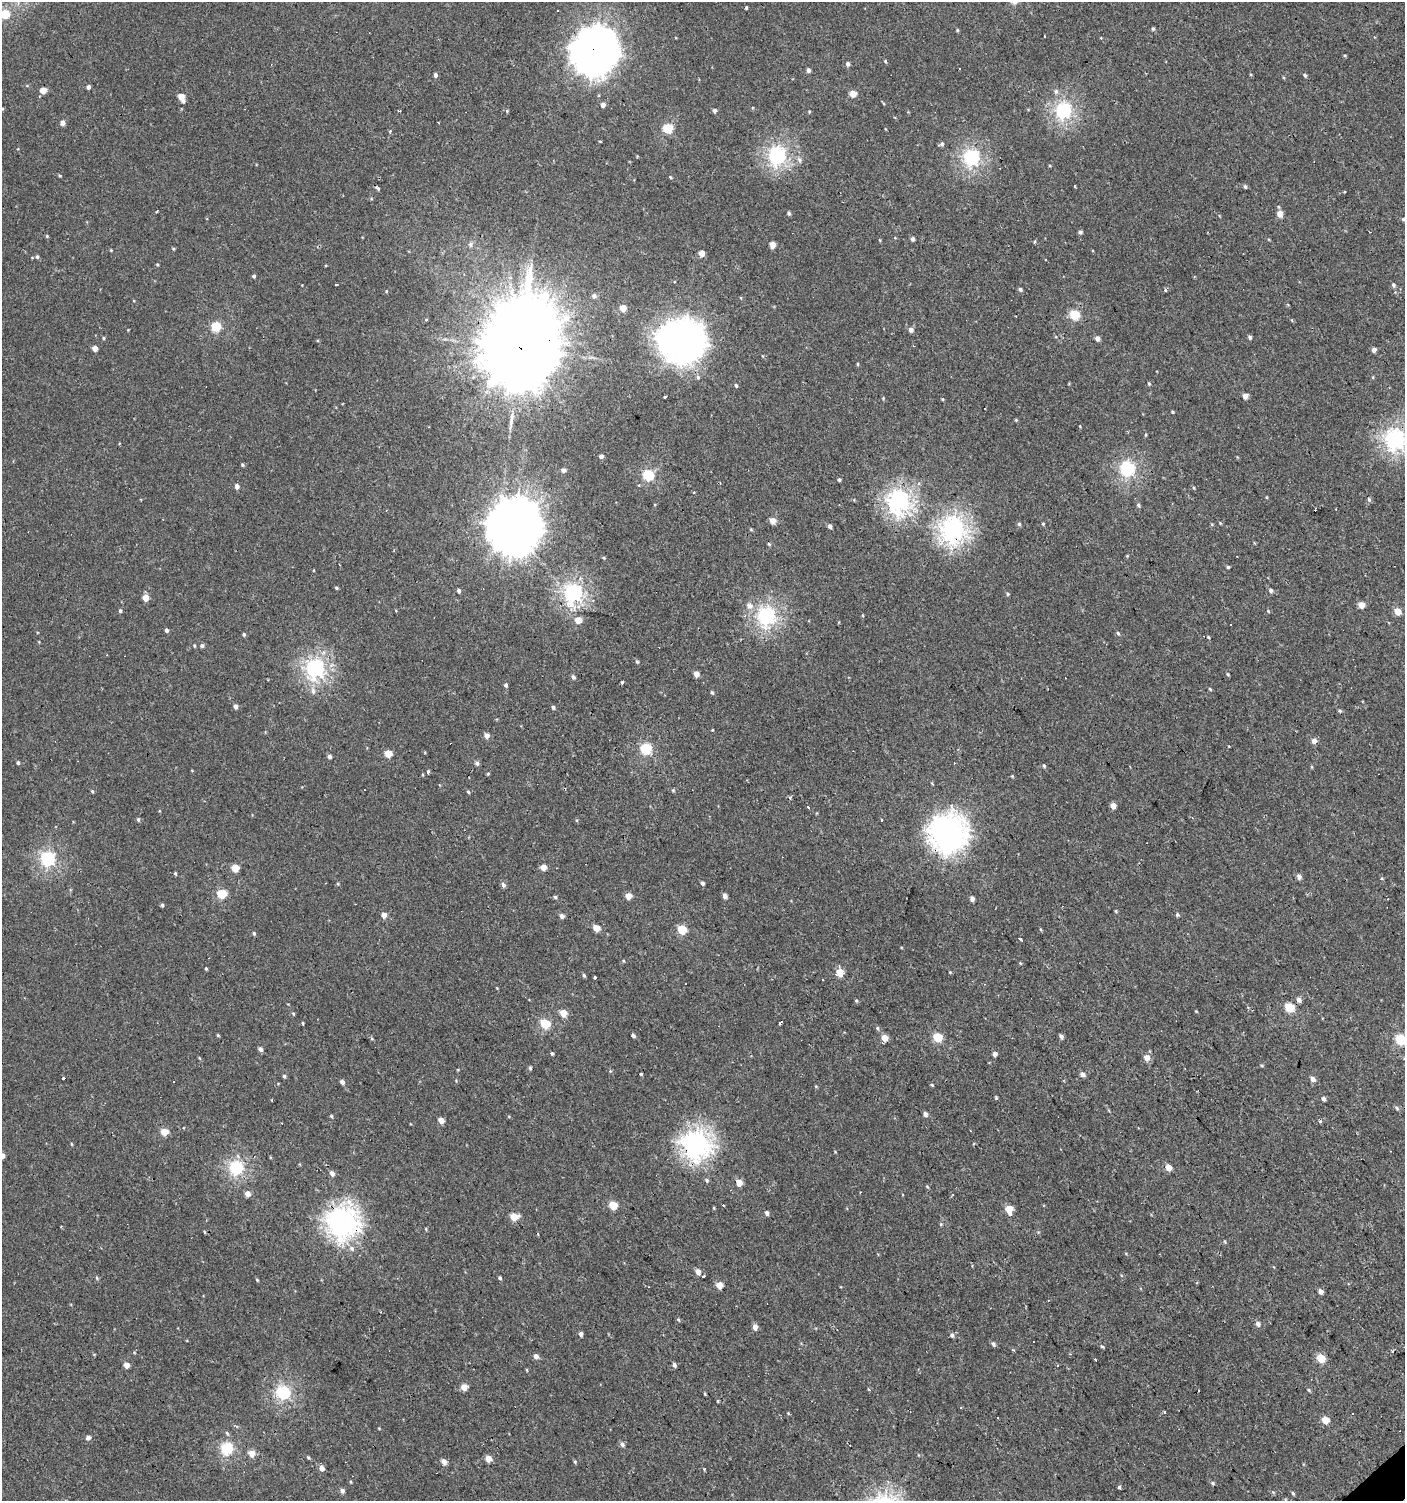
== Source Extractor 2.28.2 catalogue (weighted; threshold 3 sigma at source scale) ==
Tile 6 of 4 x 4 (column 2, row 2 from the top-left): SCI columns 1604-3006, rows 2997-4495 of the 5947 x 5993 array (HDU 1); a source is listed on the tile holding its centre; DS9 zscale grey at full resolution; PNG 1407 x 1503 px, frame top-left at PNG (2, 2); no overlay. Shown black and unused: <1% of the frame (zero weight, under 2 of 3 exposures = <1% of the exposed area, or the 3 px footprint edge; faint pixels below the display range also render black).
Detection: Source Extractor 2.28.2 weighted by HDU 2 'WHT'; one run over the whole footprint, this tile lists its part. Background 7.41e-04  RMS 0.0043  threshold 0.0193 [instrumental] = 3 sigma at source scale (4.5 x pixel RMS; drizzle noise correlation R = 1.50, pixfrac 1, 0.0396/0.0396 arcsec/px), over >= 5 px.
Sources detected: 329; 1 inside a brighter object's white glare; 19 cosmic-ray / hot-pixel residue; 1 long thin detection or spike segment (spike, bleed or trail) — not listed; the other 308 listed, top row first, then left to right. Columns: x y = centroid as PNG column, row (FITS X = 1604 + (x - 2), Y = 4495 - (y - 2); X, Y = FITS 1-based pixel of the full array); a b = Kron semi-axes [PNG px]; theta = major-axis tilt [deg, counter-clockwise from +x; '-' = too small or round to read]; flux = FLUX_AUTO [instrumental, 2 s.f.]
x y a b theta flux
746 8 3 3 - 0.62
5 14 5 5 - 19
1153 29 5 4 - 0.64
957 30 4 3 - 0.5
594 52 17 15 52 1100
1345 55 5 3 - 0.45
885 61 5 3 - 0.6
848 64 5 4 - 1.4
808 70 4 4 - 1.4
435 75 5 4 - 1.3
1305 76 5 3 - 0.67
88 87 4 4 - 1.4
43 90 5 4 - 5.5
1056 91 7 6 - 1.3
853 94 5 4 - 7.1
181 97 7 4 -62 6.1
603 105 5 4 - 2.2
2 109 4 4 - 0.47
1063 110 7 6 - 110
399 111 3 2 - 0.52
507 111 4 4 - 0.48
714 111 5 4 - 1.2
809 111 4 4 - 0.39
62 123 5 5 - 2.3
668 128 5 5 - 22
390 131 4 3 - 0.41
942 144 5 5 - 1.2
777 155 7 6 - 120
971 157 7 6 - 99
799 160 9 7 -73 1.6
1050 166 4 3 - 0.42
60 176 4 3 - 0.45
670 177 5 4 - 0.54
1245 186 5 4 - 0.95
377 188 6 3 -45 0.99
1344 192 3 3 - 1.4
789 213 4 4 - 0.82
1280 214 5 5 - 4.6
1403 219 4 4 - 0.5
1080 232 4 4 - 1.2
47 236 5 4 - 0.51
895 238 5 3 - 0.34
913 239 4 4 - 1.2
880 240 5 3 - 0.38
470 244 7 6 - 1.4
772 245 5 4 - 4.1
173 249 4 4 - 0.46
111 250 4 3 - 0.38
701 253 5 4 - 4.5
37 257 6 5 - 0.78
157 265 4 4 - 0.44
326 265 4 3 - 0.36
254 276 4 4 - 0.84
337 284 3 2 - 0.58
1394 285 6 5 - 1
1020 289 5 4 - 0.91
1166 289 4 3 - 1.2
386 291 4 3 - 0.39
594 296 6 6 - 1.5
623 308 5 4 - 6.7
1074 315 5 5 - 24
426 319 5 3 - 0.42
216 327 5 5 - 25
911 330 6 5 - 1.9
1250 337 4 4 - 1.1
103 338 4 4 - 0.54
1097 338 5 4 - 2.3
684 342 16 12 70 610
520 348 29 23 -84 9600
95 349 4 4 - 3.7
1374 350 4 4 - 2.2
763 356 5 3 - 0.34
858 364 5 3 - 0.45
698 377 6 6 - 0.96
1373 377 5 3 - 0.42
1149 384 5 4 - 0.61
736 386 4 3 - 0.72
1245 396 4 4 - 3.3
664 397 3 3 - 1.4
883 398 5 4 - 0.46
942 399 5 3 - 0.43
1172 412 4 3 - 0.45
1016 420 4 4 - 0.45
1080 426 3 3 - 0.34
1146 435 6 3 82 0.49
1395 439 8 8 - 150
601 456 4 3 - 1.4
243 465 4 4 - 0.7
1127 469 6 6 - 83
563 470 4 4 - 1.8
648 475 5 5 - 37
839 480 4 3 - 0.74
237 486 5 4 - 1.9
1267 497 5 3 - 0.34
1369 499 6 4 -68 0.86
899 501 10 8 -63 190
1138 505 6 5 - 0.86
773 521 5 5 - 4.2
1220 523 4 3 - 0.39
1019 524 5 5 - 0.78
1043 524 4 4 - 0.49
830 526 5 4 - 1.2
514 527 18 17 - 2000
751 529 4 4 - 0.45
953 529 10 9 - 230
769 544 5 4 - 0.66
1127 556 4 4 - 0.39
604 558 5 4 - 0.48
1227 567 4 4 - 0.6
336 588 4 3 - 0.59
1271 590 6 4 -68 1.2
459 591 5 4 - 1.2
573 593 8 7 - 140
1007 594 5 4 - 0.54
146 598 5 4 - 5.5
1361 605 5 4 - 5.4
749 606 8 7 - 2.9
120 611 5 4 - 0.74
1268 611 4 3 - 0.37
1397 611 6 5 - 5.4
766 616 7 7 - 130
578 620 5 5 - 6.6
167 630 4 4 - 1
1118 633 5 4 - 0.74
244 634 4 4 - 0.81
1208 637 4 3 - 0.4
194 646 5 4 - 0.48
202 646 6 5 - 1.1
637 661 6 4 -62 0.63
315 668 8 7 - 150
696 674 4 4 - 4.4
1228 674 4 3 - 0.51
573 677 5 4 - 1.1
622 682 3 3 - 2.8
506 685 5 4 - 0.96
1210 689 4 3 - 0.48
313 691 11 7 -83 2.3
712 692 5 4 - 0.72
235 706 4 4 - 2.1
553 707 4 4 - 0.86
1340 711 4 4 - 0.73
712 730 4 3 - 0.36
487 736 5 5 - 2.5
1314 741 5 5 - 2.8
646 749 6 5 - 38
388 754 5 5 - 9.2
330 756 4 4 - 1.6
18 763 4 4 - 0.84
477 763 5 5 - 1.2
1044 766 5 4 - 0.7
1312 767 5 3 - 0.43
428 771 4 3 - 0.69
488 774 5 3 - 0.44
1012 776 5 4 - 0.42
673 790 5 4 - 0.54
92 791 5 3 - 0.62
468 792 4 4 - 0.55
1113 806 4 4 - 4.1
808 807 3 3 - 2.2
138 819 5 4 - 0.9
881 819 3 3 - 2.1
576 820 5 3 - 0.43
948 833 16 15 - 370
48 858 6 6 - 82
543 867 5 4 - 5.3
235 868 5 5 - 10
175 873 4 3 - 0.6
1299 877 4 4 - 2.6
1382 878 5 3 - 0.38
702 883 5 4 - 1.3
338 884 4 3 - 0.45
503 885 5 5 - 1.6
222 894 5 5 - 23
628 896 5 4 - 5.7
724 896 4 4 - 2.7
555 897 5 4 - 0.79
972 898 4 4 - 2.1
162 905 4 3 - 0.77
1116 911 5 3 - 0.48
1177 914 5 5 - 0.89
384 915 5 4 - 3.3
562 916 4 4 - 2.3
596 928 5 4 - 6
1041 929 5 3 - 0.46
682 930 5 5 - 18
254 933 5 4 - 0.75
1021 939 3 3 - 1.8
623 961 4 4 - 0.45
1020 963 5 3 - 0.43
206 969 4 3 - 0.58
950 972 4 3 - 0.4
840 973 5 5 - 12
584 975 5 4 - 0.78
595 978 3 3 - 2.7
1299 1000 6 5 - 1.9
856 1001 5 4 - 0.54
1289 1007 5 5 - 21
1196 1011 4 3 - 0.34
563 1013 5 4 - 7.5
293 1014 5 4 - 0.55
303 1023 3 3 - 0.54
545 1024 6 5 - 22
877 1028 6 4 -73 0.71
218 1035 5 3 - 0.48
633 1036 4 3 - 1.1
1061 1036 5 4 - 1.2
937 1037 5 5 - 20
885 1038 5 4 - 6
372 1039 5 3 - 0.46
1400 1039 5 5 - 31
261 1049 5 4 - 1.8
552 1053 4 3 - 0.73
994 1054 4 4 - 2.9
199 1058 4 4 - 0.41
1147 1058 5 5 - 4.3
1262 1065 5 3 - 0.48
530 1068 5 4 - 0.79
458 1070 4 4 - 0.34
610 1071 4 4 - 0.5
641 1074 3 3 - 0.49
1082 1074 5 4 - 2.3
284 1076 5 4 - 0.75
63 1078 3 3 - 2
1312 1079 5 5 - 2.4
456 1080 5 4 - 0.43
174 1082 3 3 - 1.6
342 1082 5 4 - 1.6
932 1085 4 4 - 0.5
816 1086 4 4 - 0.44
996 1098 3 3 - 0.69
1323 1099 5 4 - 1.3
1397 1108 7 5 -52 0.9
925 1114 5 4 - 1.8
331 1116 4 4 - 0.56
441 1120 4 4 - 4.1
1320 1121 4 4 - 0.68
164 1132 5 4 - 11
71 1144 5 3 - 0.41
696 1144 11 11 - 280
2 1156 4 4 - 3.2
270 1157 5 3 - 0.33
1168 1167 5 4 - 5.7
236 1168 6 6 - 73
332 1173 5 4 - 2.3
707 1180 6 5 - 0.87
739 1182 5 4 - 6.9
927 1187 5 4 - 0.45
248 1194 5 4 - 3.5
902 1194 3 2 - 0.43
613 1205 5 5 - 12
1009 1209 5 5 - 12
767 1213 5 4 - 1.5
514 1217 6 5 - 9
342 1222 12 12 - 330
941 1224 5 4 - 0.51
61 1227 2 2 - 0.41
426 1229 5 3 - 0.38
204 1232 4 3 - 0.41
1225 1241 6 3 -70 0.49
352 1248 8 7 - 1.7
1126 1254 5 3 - 0.4
698 1272 5 4 - 3.5
703 1276 3 3 - 0.56
97 1278 6 4 -61 0.65
500 1278 4 3 - 0.76
257 1280 4 3 - 0.46
719 1285 5 4 - 6.4
1321 1291 4 4 - 2.5
678 1320 6 4 -66 0.61
1258 1324 6 6 - 1.5
755 1327 5 4 - 3
581 1334 4 4 - 1.6
952 1335 6 5 - 1.1
993 1344 5 4 - 1.3
1102 1346 5 4 - 0.58
536 1356 5 5 - 2.2
1321 1358 5 5 - 15
1095 1359 3 3 - 2.1
126 1365 4 4 - 4.6
674 1365 5 4 - 1.5
1057 1366 3 3 - 0.53
527 1370 5 3 - 0.36
464 1387 5 5 - 4.9
1309 1390 5 4 - 0.58
283 1392 6 6 - 75
705 1394 4 2 - 0.47
718 1401 5 3 - 0.4
788 1413 4 3 - 0.4
997 1418 2 2 - 0.34
1325 1420 5 4 - 8.3
236 1426 5 4 - 0.89
379 1428 3 3 - 0.36
227 1433 6 5 - 0.81
88 1438 6 5 - 1.4
622 1444 7 5 -57 1.3
227 1449 6 6 - 46
252 1454 5 5 - 5.4
308 1457 6 3 -20 0.53
488 1459 5 4 - 5.6
575 1461 5 4 - 0.58
444 1462 5 4 - 3.8
322 1468 6 5 - 2.5
351 1482 5 3 - 0.36
1213 1483 6 4 -20 0.78
1119 1487 3 3 - 2.2
342 1491 5 5 - 1.5
1273 1492 6 4 -43 0.51
1293 1493 5 4 - 0.61
Overlapping masked pixels (flux is a lower limit): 6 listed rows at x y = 594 52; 520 348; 953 529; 948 833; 696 1144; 342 1222
Isophote crosses this tile's border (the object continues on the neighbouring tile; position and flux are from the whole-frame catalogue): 5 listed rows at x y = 5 14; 2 109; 1395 439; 1400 1039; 2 1156